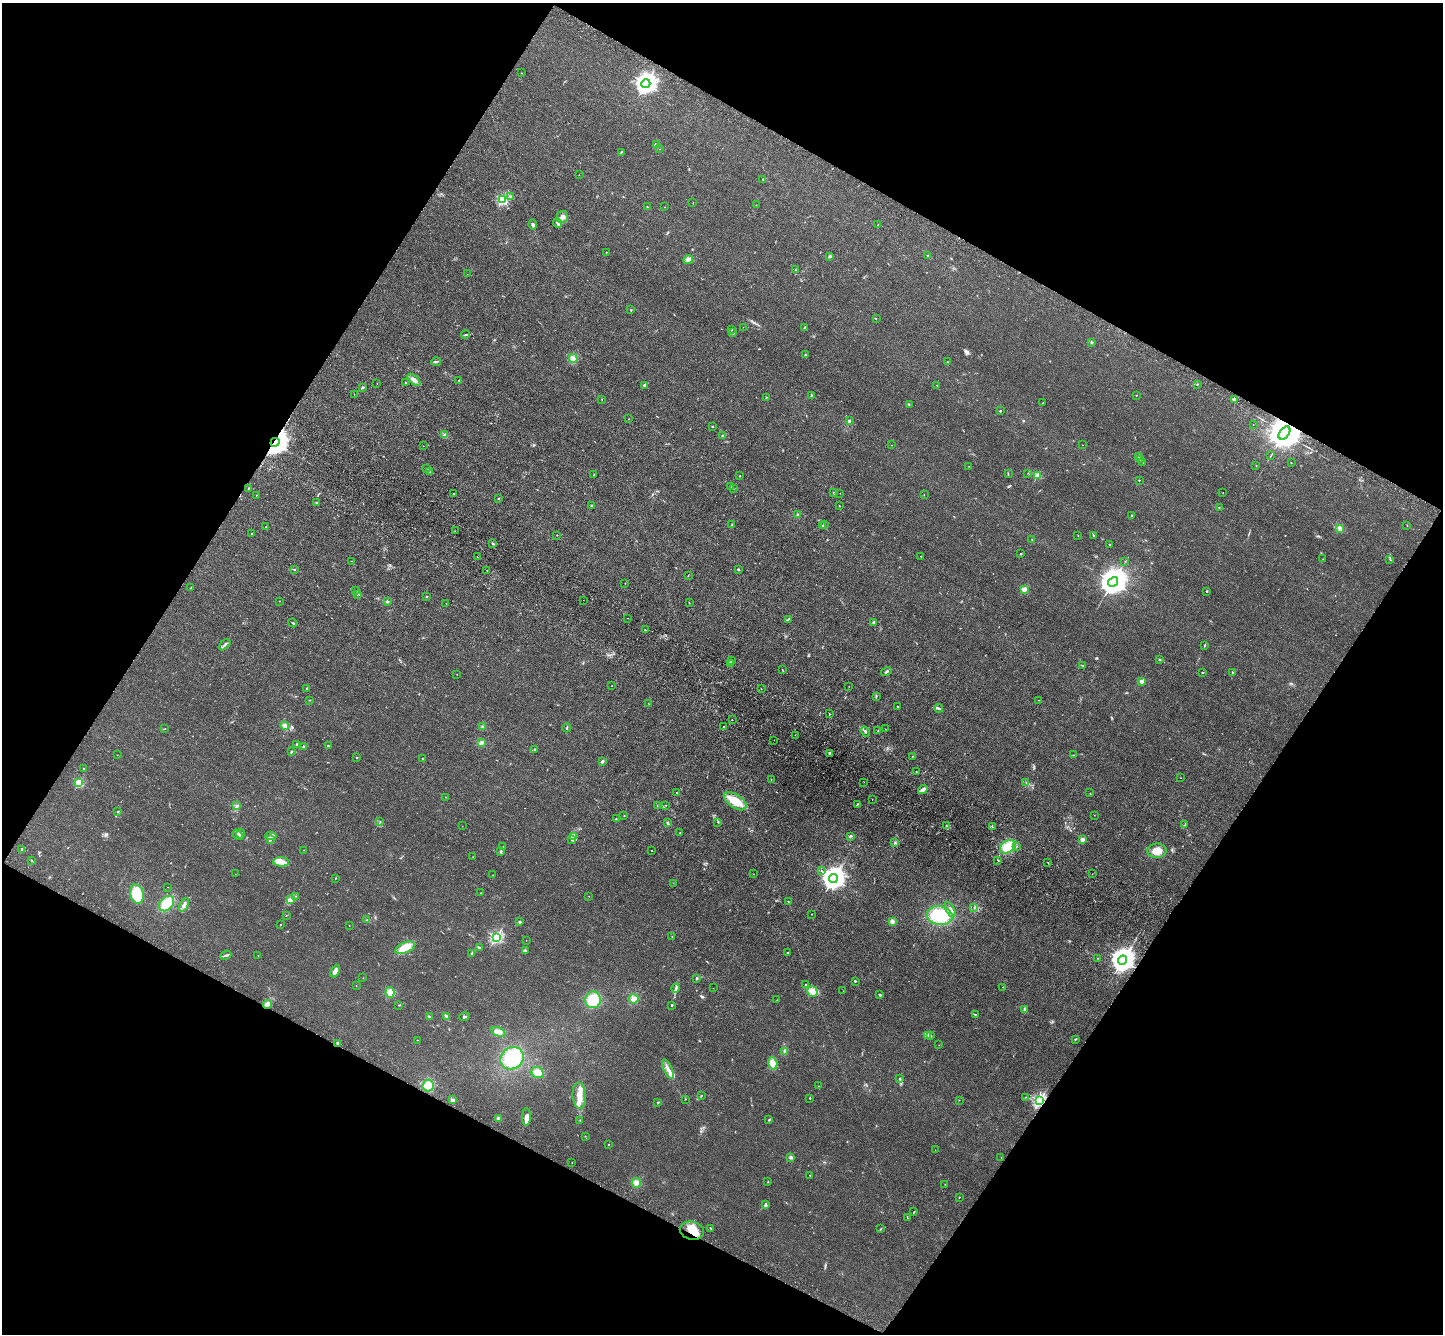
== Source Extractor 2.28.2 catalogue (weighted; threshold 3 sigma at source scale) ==
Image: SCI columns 69-5831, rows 391-5716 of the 5900 x 5969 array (HDU 1 of 3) = the unmasked area's bounding box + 8 px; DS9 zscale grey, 4 x 4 block average (1 PNG px = mean of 4 x 4 image px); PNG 1445 x 1336 px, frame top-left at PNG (2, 3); each listed source drawn as its Kron ellipse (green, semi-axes under 4 px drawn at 4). Shown black and unused: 47% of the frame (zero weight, under 3 of 4 exposures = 6% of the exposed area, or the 3 px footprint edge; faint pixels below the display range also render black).
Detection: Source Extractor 2.28.2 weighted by HDU 2 'WHT'. Background 0.0123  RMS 0.0047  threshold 0.021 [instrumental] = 3 sigma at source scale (4.5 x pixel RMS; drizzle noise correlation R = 1.50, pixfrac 1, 0.05/0.05 arcsec/px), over >= 5 px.
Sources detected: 382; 4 too faint to see at this stretch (4 x 4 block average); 1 inside a brighter object's white glare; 2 cosmic-ray / hot-pixel residue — neither listed nor drawn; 7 coinciding with a brighter row at this scale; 25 inside a brighter listed object's ellipse — not listed separately; the other 343 listed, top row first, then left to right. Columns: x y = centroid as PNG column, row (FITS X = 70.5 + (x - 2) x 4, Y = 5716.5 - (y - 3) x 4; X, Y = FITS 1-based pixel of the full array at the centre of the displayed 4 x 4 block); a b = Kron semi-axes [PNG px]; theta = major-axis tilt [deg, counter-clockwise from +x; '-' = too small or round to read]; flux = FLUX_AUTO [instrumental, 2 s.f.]
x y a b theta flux
521 73 2 2 - 0.72
646 84 4 4 - 1800
657 145 4 3 - 4.5
660 149 2 2 - 0.64
621 153 2 2 - 1.7
579 175 2 2 - 0.81
763 179 2 2 - 1.7
511 197 2 2 - 2.1
503 199 2 2 - 240
693 203 3 2 - 0.87
756 205 2 2 - 0.77
647 207 2 2 - 1.6
665 207 2 2 - 0.66
562 217 6 5 - 14
557 223 5 3 - 6.5
533 224 5 2 - 7.2
878 225 2 2 - 0.77
606 252 2 2 - 0.82
927 255 2 2 - 1.2
830 256 3 2 - 2.4
688 259 5 3 - 6.6
796 270 2 2 - 1.9
467 274 2 2 - 0.59
631 310 2 2 - 1.1
876 318 2 2 - 1.2
743 327 2 2 - 0.41
805 328 3 2 - 3.2
732 329 2 2 - 1.3
733 332 3 2 - 1.5
466 335 4 2 - 2.9
1091 342 2 2 - 4
805 355 3 2 - 1.4
573 358 4 4 - 8.9
436 361 5 2 - 3.5
947 362 2 2 - 1.7
414 380 8 3 -42 11
459 380 3 2 - 2.4
377 383 2 2 - 0.64
405 383 3 2 - 1.1
1197 384 2 2 - 1.9
644 385 3 2 - 3.2
937 385 2 2 - 1.1
362 387 3 2 - 2.1
354 394 2 2 - 0.87
811 395 3 2 - 1.8
1136 396 2 2 - 1
766 398 2 2 - 2
602 399 2 2 - 0.94
1234 399 3 2 - 3.4
1043 403 2 2 - 0.97
909 404 2 2 - 1.3
1000 411 2 2 - 2.4
629 419 2 2 - 1.6
849 421 2 2 - 17
1253 425 2 2 - 0.63
712 426 2 2 - 2.5
1284 433 7 4 53 14000
445 434 3 2 - 2.7
723 435 3 2 - 2.2
275 442 5 3 - 3900
892 445 2 2 - 0.74
1083 445 2 2 - 0.42
423 446 2 2 - 0.51
1271 455 3 2 - 1.2
1139 457 2 2 - 1.2
1140 460 3 2 - 1.4
1143 463 2 2 - 0.47
1291 463 2 2 - 1
1256 465 2 2 - 1.6
969 466 2 2 - 0.54
426 468 3 2 - 2
429 471 2 2 - 2.7
1028 473 2 2 - 0.64
593 474 2 2 - 0.91
1008 474 2 2 - 1.5
740 476 2 2 - 2.7
1038 476 2 2 - 76
1139 480 2 2 - 3.2
730 487 2 2 - 1.3
249 488 2 2 - 3.1
734 489 2 2 - 0.67
834 493 2 2 - 1.5
840 493 2 2 - 0.53
1223 493 2 2 - 0.69
454 494 3 2 - 1.8
256 495 2 2 - 1.8
924 495 2 2 - 0.69
499 498 2 2 - 1.4
316 503 3 2 - 3.3
592 505 2 2 - 3.2
839 506 2 2 - 1.1
1219 507 2 2 - 1
798 514 3 2 - 3.2
1131 515 2 2 - 1.4
824 524 2 2 - 1.7
732 525 2 2 - 1.5
822 525 2 2 - 2.6
1407 525 2 2 - 1.2
266 527 2 2 - 1.1
1339 528 4 3 - 6.4
455 531 2 2 - 0.68
251 534 2 2 - 1.5
557 535 2 2 - 1.2
1078 535 2 2 - 1
1093 536 3 2 - 2.1
1032 539 2 2 - 0.92
493 543 3 2 - 3
1109 544 2 2 - 4.4
1021 553 2 2 - 1.3
921 556 2 2 - 0.89
477 557 2 2 - 1.4
1323 559 2 2 - 1
1390 559 2 2 - 1.2
352 561 3 2 - 1.5
1125 561 2 2 - 0.97
295 570 2 2 - 1.5
738 570 3 2 - 2.1
487 571 2 2 - 0.89
688 576 2 2 - 0.72
1113 582 5 4 - 5300
625 583 2 2 - 0.43
190 588 2 2 - 0.8
1024 589 2 2 - 67
356 591 2 2 - 0.62
1207 591 2 2 - 1.2
357 594 3 2 - 1.5
426 597 2 2 - 2.5
583 600 2 2 - 0.72
279 601 2 2 - 0.83
387 601 3 2 - 2.3
446 603 2 2 - 0.48
689 603 2 2 - 1.1
627 618 2 2 - 0.56
788 619 3 2 - 1.8
293 623 4 2 - 2.6
873 623 3 2 - 2.8
645 630 2 2 - 1.3
225 645 7 2 44 4.7
1204 645 4 2 - 1.7
1160 659 2 2 - 1.6
732 661 2 2 - 0.88
731 664 3 2 - 2.1
1083 665 2 2 - 1.4
782 669 3 2 - 0.89
886 672 5 2 - 3.8
1202 672 2 2 - 1.2
1233 672 2 2 - 2.1
457 674 2 2 - 0.54
1142 681 2 2 - 55
612 686 2 2 - 0.6
849 686 2 2 - 0.47
306 688 2 2 - 1.5
761 689 2 2 - 0.72
876 696 3 2 - 1.9
310 700 2 2 - 1.2
1039 700 2 2 - 0.6
649 704 2 2 - 0.67
897 706 2 2 - 1.1
939 708 4 3 - 3.8
829 714 2 2 - 1.1
732 720 2 2 - 0.9
284 726 4 3 - 9.9
483 727 3 3 - 4
724 727 2 2 - 1.1
165 728 2 2 - 0.84
567 728 4 2 - 2.2
885 729 2 2 - 0.67
878 731 2 2 - 1.3
865 732 5 2 - 3.8
795 735 2 2 - 0.66
774 740 2 2 - 0.47
481 743 4 3 - 6.6
297 744 2 2 - 2.3
328 746 3 2 - 2
303 747 2 2 - 2.3
534 750 2 2 - 1.7
291 752 3 2 - 2.7
829 753 3 2 - 3.2
117 755 2 2 - 0.6
1073 755 2 2 - 1.1
913 756 2 2 - 1.3
356 758 2 2 - 4
423 759 2 2 - 1.7
602 761 4 2 - 3.6
83 769 2 2 - 3.4
916 772 2 2 - 2.6
1181 778 2 2 - 0.61
771 779 2 2 - 0.79
864 782 2 2 - 0.41
1026 782 2 2 - 0.94
79 783 2 2 - 150
923 790 5 3 - 11
676 793 2 2 - 1.9
1090 793 2 2 - 0.69
445 797 2 2 - 3
872 799 2 2 - 1.9
735 801 13 6 -35 51
857 804 4 2 - 2.1
666 805 2 2 - 1
237 806 2 2 - 1.4
657 806 2 2 - 1
118 811 2 2 - 1.2
1094 815 2 2 - 0.54
624 816 2 2 - 1
616 819 3 2 - 1.7
380 822 2 2 - 1
718 822 2 2 - 1.4
668 823 4 2 - 4
1185 824 3 2 - 2.2
462 826 2 2 - 0.5
946 826 3 2 - 2.8
992 827 2 2 - 1.5
680 833 2 2 - 1.1
241 834 5 2 - 4.4
238 835 6 3 -49 6.7
271 836 5 4 - 6.8
573 836 3 2 - 4.7
850 836 3 2 - 2.6
1082 839 2 2 - 51
270 840 3 2 - 2.9
571 840 2 2 - 0.8
895 843 2 2 - 1.7
503 847 2 2 - 4
1008 847 8 6 30 49
1016 847 2 2 - 0.69
22 849 4 2 - 4
304 850 2 2 - 0.62
651 851 2 2 - 0.8
1157 851 9 7 1 31
501 852 4 2 - 2.7
473 857 2 2 - 0.86
32 860 2 2 - 1.3
998 860 3 2 - 1.4
281 862 8 4 -1 16
1048 863 2 2 - 0.94
821 871 2 2 - 1.1
235 874 2 2 - 0.47
753 874 2 2 - 0.51
1092 874 2 2 - 1.6
493 875 2 2 - 0.72
336 878 3 2 - 1.3
833 878 4 4 - 2800
673 883 2 2 - 0.61
168 887 2 2 - 0.57
481 893 2 2 - 1.6
137 894 10 6 -78 35
295 896 2 2 - 0.75
589 896 2 2 - 0.66
290 900 2 2 - 2
789 902 2 2 - 1.7
167 904 9 6 46 43
184 905 7 3 67 8.2
974 908 2 2 - 1.7
950 909 8 2 -61 8.5
812 914 2 2 - 1.2
286 915 2 2 - 0.63
940 915 13 9 -12 110
367 920 2 2 - 2.1
892 921 4 3 - 6.6
520 922 3 3 - 3.1
281 925 2 2 - 0.91
349 925 2 2 - 0.8
672 936 2 2 - 0.8
496 937 2 2 - 450
526 940 2 2 - 0.56
479 947 3 2 - 1.9
405 948 11 5 22 32
525 950 2 2 - 3.6
472 953 3 2 - 3.4
788 953 2 2 - 5.5
226 955 5 2 - 4.7
258 955 2 2 - 0.85
1097 958 2 2 - 1.1
1123 960 5 4 - 3000
335 971 6 3 63 15
363 978 2 2 - 0.6
697 978 2 2 - 8.2
855 981 2 2 - 8.5
806 984 2 2 - 1.8
356 986 2 2 - 0.82
1003 987 2 2 - 1.8
676 988 5 2 - 4.4
713 988 2 2 - 0.31
812 991 5 5 - 25
843 991 2 2 - 0.41
390 992 5 4 - 15
880 995 2 2 - 4.4
634 999 5 5 - 11
593 1000 8 8 - 68
777 1000 2 2 - 0.58
268 1004 4 3 - 22
398 1005 2 2 - 1
672 1005 2 2 - 8.7
1025 1009 3 2 - 3
975 1014 4 2 - 2.2
429 1016 2 2 - 1.5
446 1016 2 2 - 6.8
464 1017 5 2 - 3.5
498 1032 7 4 -24 15
931 1035 2 2 - 0.69
927 1036 3 2 - 4.9
1075 1039 3 2 - 2.5
417 1040 2 2 - 1.1
338 1043 2 2 - 5
939 1045 2 2 - 0.5
785 1051 4 3 - 5.3
512 1058 12 10 35 91
773 1063 6 4 -70 25
668 1069 11 4 -65 15
538 1073 6 5 - 26
899 1079 2 2 - 1.3
428 1085 6 5 - 28
818 1086 2 2 - 0.59
702 1095 2 2 - 0.9
579 1096 13 6 -85 30
1026 1097 2 2 - 1.1
810 1098 2 2 - 1.6
685 1099 2 2 - 1.1
453 1100 3 3 - 5.2
959 1100 2 2 - 0.52
1039 1101 2 2 - 490
658 1102 2 2 - 1.5
526 1117 8 4 86 14
499 1118 3 3 - 5.7
580 1120 2 2 - 0.77
769 1120 3 2 - 3.2
585 1136 2 2 - 0.95
608 1144 2 2 - 1.2
935 1150 2 2 - 0.61
791 1157 3 3 - 4.2
1001 1157 2 2 - 0.64
572 1163 2 2 - 0.7
810 1175 2 2 - 3.1
768 1182 2 2 - 0.8
636 1183 5 4 - 9.9
945 1184 2 2 - 0.57
959 1197 2 2 - 1.2
766 1204 4 2 - 3
914 1212 2 2 - 2
907 1218 2 2 - 0.86
710 1228 3 2 - 1.5
881 1229 2 2 - 1.1
692 1231 12 9 -12 45
Overlapping masked pixels (flux is a lower limit): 6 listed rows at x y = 1284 433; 275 442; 1123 960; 268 1004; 1039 1101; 692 1231
Diffuse or blended objects may show on this block-average render without a row.